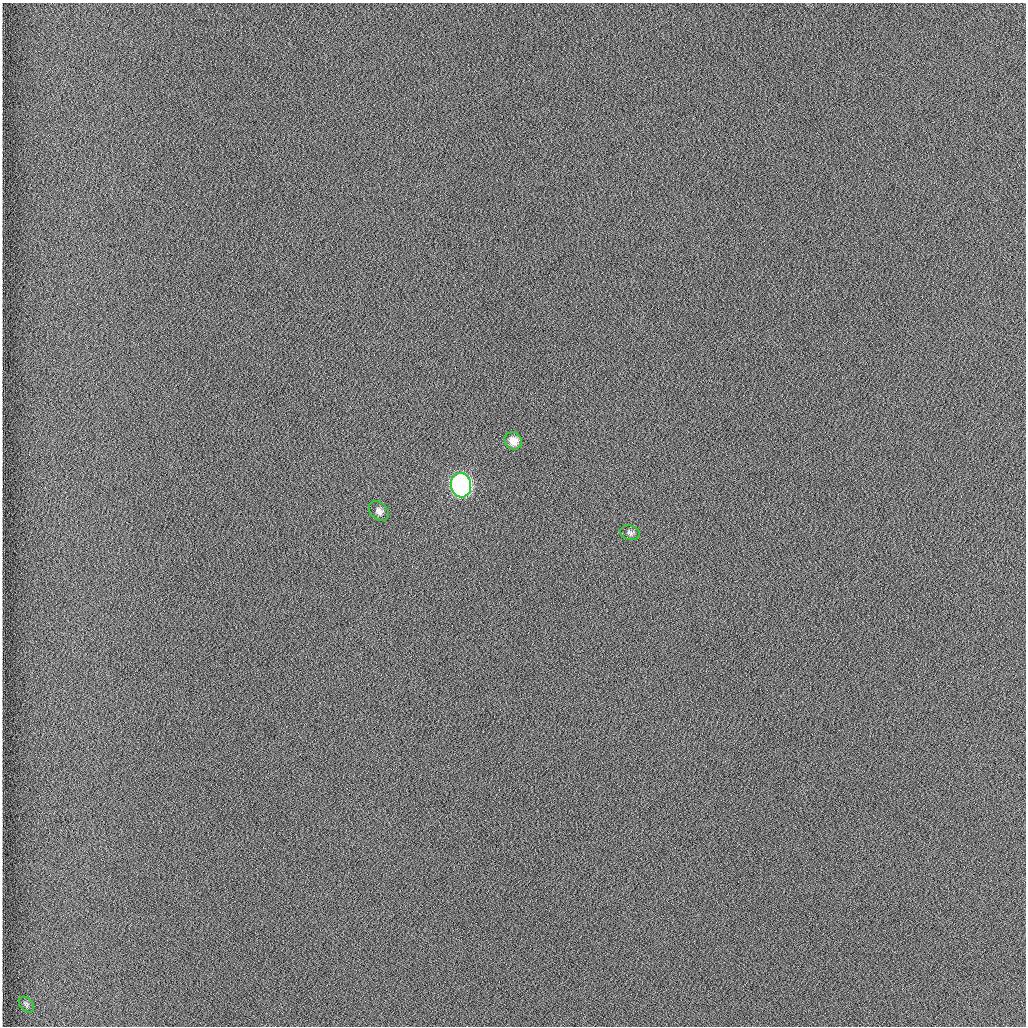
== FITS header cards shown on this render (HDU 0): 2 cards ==
NAXIS1  =                 1024 /fastest changing axis
NAXIS2  =                 1024 /next to fastest changing axis

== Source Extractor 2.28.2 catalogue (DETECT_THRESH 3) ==
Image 1024 x 1024 px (HDU 0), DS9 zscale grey, 1 PNG px = 1 image px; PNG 1028 x 1028 px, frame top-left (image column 1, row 1024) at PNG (2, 3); each listed source drawn as its Kron ellipse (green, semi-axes under 4 px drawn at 4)
Background 1260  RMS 6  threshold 17.9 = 3 sigma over >= 5 px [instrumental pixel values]
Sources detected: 5; all 5 listed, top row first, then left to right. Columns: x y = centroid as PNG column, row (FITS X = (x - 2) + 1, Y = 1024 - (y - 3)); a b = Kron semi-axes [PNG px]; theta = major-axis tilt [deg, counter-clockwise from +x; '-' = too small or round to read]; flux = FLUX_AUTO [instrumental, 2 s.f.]
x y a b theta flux
513 441 9 8 - 3800
461 485 12 10 -81 180000
379 511 11 8 -45 2000
630 533 10 7 -15 1200
26 1004 9 6 -47 980